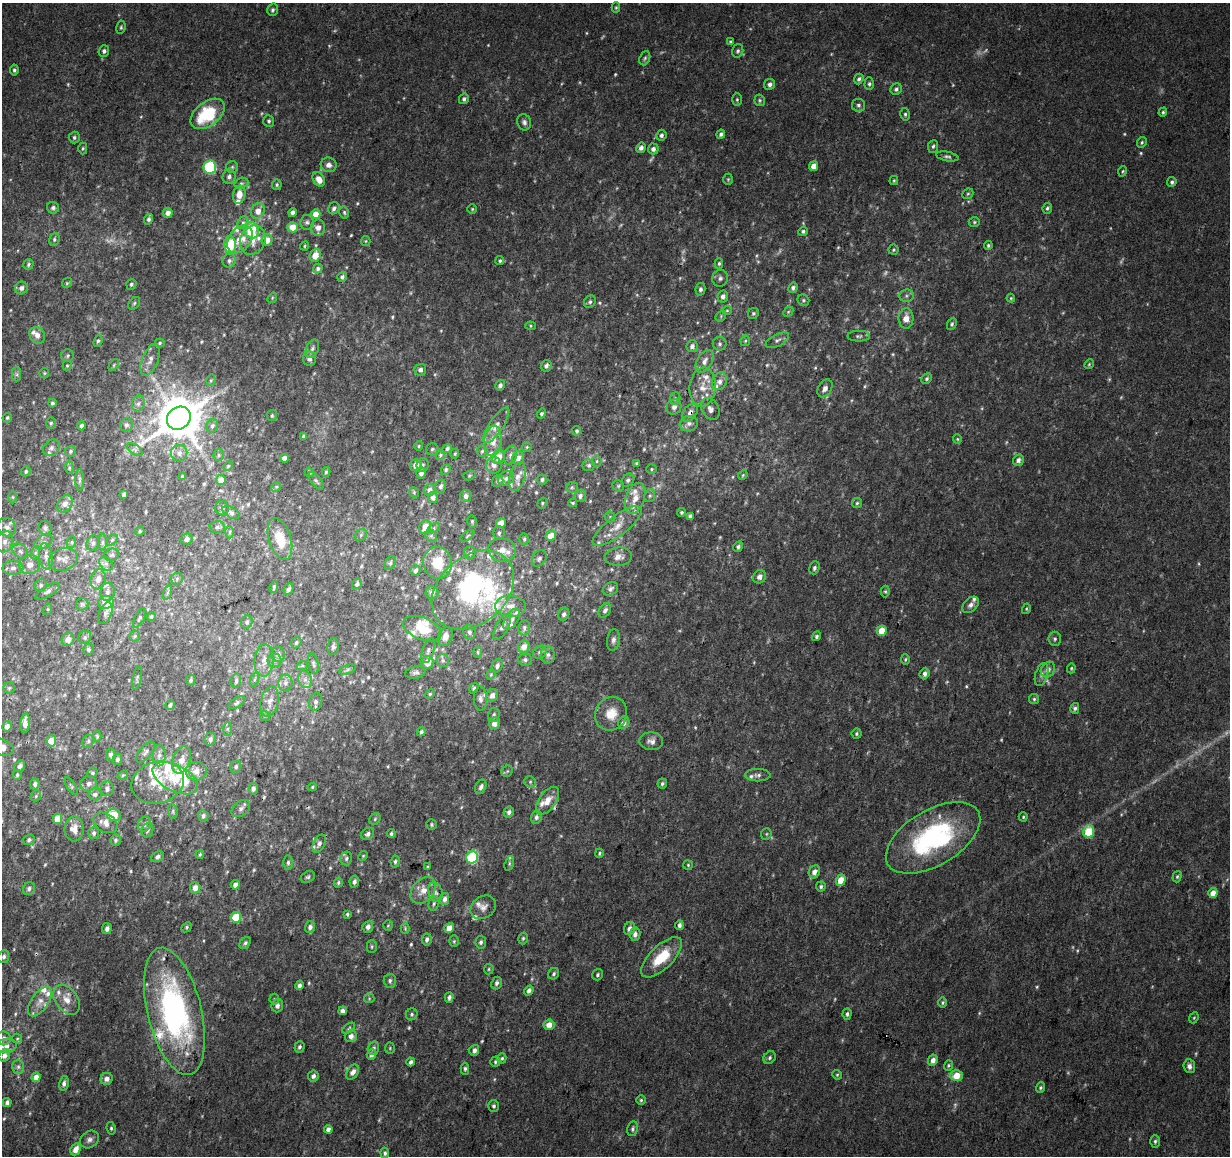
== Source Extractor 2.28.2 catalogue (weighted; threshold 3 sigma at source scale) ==
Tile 7 of 4 x 4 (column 3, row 2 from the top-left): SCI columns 2464-3691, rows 2591-3744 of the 4918 x 5121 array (HDU 1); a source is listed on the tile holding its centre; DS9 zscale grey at full resolution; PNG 1232 x 1158 px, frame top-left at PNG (2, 3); each listed source drawn as its Kron ellipse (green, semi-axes under 4 px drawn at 4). Shown black and unused: <1% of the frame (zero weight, under 3 of 4 exposures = <1% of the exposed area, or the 3 px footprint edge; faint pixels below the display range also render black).
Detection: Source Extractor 2.28.2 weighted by HDU 2 'WHT'; one run over the whole footprint, this tile lists its part. Background 0.0277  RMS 0.0038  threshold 0.0169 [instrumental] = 3 sigma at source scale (4.5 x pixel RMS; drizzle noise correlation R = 1.50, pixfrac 1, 0.0396/0.0396 arcsec/px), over >= 5 px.
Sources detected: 670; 31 too faint to see at this stretch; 1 inside a brighter object's white glare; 3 cosmic-ray / hot-pixel residue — neither listed nor drawn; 55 inside a brighter listed object's ellipse — not listed separately; of the other 580, all 500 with FLUX_AUTO >= 0.453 (the completeness limit of this list) listed and drawn (80 fainter detections not listed), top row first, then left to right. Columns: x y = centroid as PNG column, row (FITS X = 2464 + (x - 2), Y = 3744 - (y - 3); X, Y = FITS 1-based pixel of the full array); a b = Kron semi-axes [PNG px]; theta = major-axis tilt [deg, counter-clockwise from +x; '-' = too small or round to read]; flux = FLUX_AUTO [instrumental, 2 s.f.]
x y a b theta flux
616 7 5 4 - 0.48
273 10 6 5 - 0.93
121 27 7 4 81 0.62
730 42 4 3 - 0.69
104 51 6 5 - 1
738 51 7 5 73 0.89
645 58 7 5 69 0.74
14 70 5 4 - 0.79
859 79 5 4 - 1
770 84 5 5 - 1.4
869 84 6 4 88 0.83
896 89 6 5 - 1.1
464 99 5 5 - 0.9
737 99 6 5 - 0.66
760 100 6 5 - 0.65
858 105 6 6 - 1.1
1163 112 5 4 - 0.62
208 114 19 12 37 23
905 114 6 5 - 0.74
269 121 6 5 - 0.79
524 122 8 7 - 1.3
721 134 4 4 - 1.1
661 135 5 5 - 1.1
74 137 6 5 - 0.79
1142 142 6 4 61 0.66
933 146 6 5 - 0.85
83 148 6 4 89 0.54
641 148 5 4 - 1.4
653 149 5 5 - 1.5
947 156 11 4 -11 1.1
329 165 8 7 - 2.2
814 166 5 4 - 3.3
210 167 7 6 - 32
232 167 6 6 - 0.87
1123 171 5 4 - 0.5
229 177 7 6 - 1.6
319 179 8 5 -60 3.8
728 179 6 5 - 0.55
894 180 4 3 - 0.5
1172 182 5 4 - 0.84
241 183 7 5 19 0.86
277 185 5 4 - 0.66
968 194 6 5 - 0.61
239 195 9 6 80 4.4
53 208 6 6 - 1.2
334 208 6 5 - 1.2
1047 208 5 4 - 0.77
472 209 4 4 - 0.5
258 211 8 6 61 3.5
292 212 4 4 - 1.6
344 212 6 4 -76 0.64
168 213 5 4 - 2
316 214 5 4 - 4.4
148 219 5 4 - 0.93
307 222 7 6 - 1.1
974 222 5 5 - 0.61
243 223 6 5 - 0.84
293 227 5 5 - 5.4
318 228 8 7 - 2.7
251 230 8 7 - 18
803 231 5 4 - 0.73
54 239 7 5 75 0.86
240 239 15 11 52 6.4
253 240 15 12 66 4.7
267 240 6 5 - 3.4
366 241 5 4 - 0.47
230 245 8 6 -86 14
988 245 4 4 - 0.54
304 246 5 4 - 0.51
894 250 5 5 - 0.56
315 255 6 5 - 4.6
229 261 7 6 - 1.3
500 261 4 4 - 0.65
719 263 5 4 - 0.64
28 264 5 5 - 0.75
318 269 5 4 - 0.94
342 277 5 4 - 1.2
720 278 8 7 - 1.3
67 283 5 4 - 0.52
131 284 5 5 - 0.79
21 288 6 6 - 1.7
793 288 5 4 - 1.2
700 289 6 5 - 1.1
723 296 6 5 - 1.5
906 296 7 6 - 1
272 298 5 4 - 0.52
1011 298 4 4 - 0.46
803 300 6 5 - 0.71
590 302 7 5 55 0.9
134 303 7 5 50 0.74
727 310 5 4 - 0.46
788 312 6 4 45 0.61
753 313 6 5 - 0.71
721 316 6 4 51 0.57
906 318 10 7 88 3.6
952 324 6 4 63 0.72
531 326 5 4 - 0.51
37 335 9 7 -54 2.4
859 336 11 5 0 1
777 340 13 6 27 1.4
98 341 6 4 69 0.7
745 341 5 5 - 0.55
160 343 5 4 - 0.63
720 344 7 7 - 0.9
692 346 6 5 - 1.7
312 349 10 6 64 1.4
68 356 6 6 - 0.83
309 358 7 6 - 1.8
150 360 16 8 68 2.6
704 361 12 7 60 2.5
1089 364 5 4 - 0.48
114 365 7 3 54 0.51
67 366 5 4 - 0.51
546 366 6 5 - 1.1
420 370 6 6 - 1.2
44 373 5 5 - 0.45
17 374 7 4 -89 0.81
927 379 6 4 46 0.74
211 380 6 4 77 0.55
719 381 9 7 65 2.2
500 385 6 5 - 1.2
703 387 19 13 85 6.4
825 388 9 6 58 1.8
675 398 6 5 - 0.67
52 403 4 4 - 1
138 404 8 6 74 1.3
674 407 8 7 - 1.6
710 409 12 8 -62 1.9
690 413 10 6 55 2.2
542 414 5 4 - 0.81
272 416 5 5 - 0.68
7 418 5 4 - 0.7
179 418 12 11 - 1600
51 423 5 5 - 0.65
689 424 9 7 15 1.7
126 425 6 6 - 0.98
496 425 21 7 57 3.7
81 426 4 4 - 1.4
212 426 7 5 65 1.1
577 431 4 4 - 0.62
303 436 4 3 - 0.73
957 439 5 4 - 0.47
493 441 15 8 84 5.3
419 446 5 4 - 0.45
527 447 5 4 - 0.48
51 448 9 7 48 1.4
447 448 5 4 - 0.87
432 449 6 6 - 0.8
135 450 9 4 -33 0.74
71 451 6 5 - 0.66
482 451 5 5 - 0.71
179 453 8 8 - 2.1
455 454 5 4 - 0.48
219 455 6 5 - 0.66
440 455 5 4 - 0.51
510 455 10 6 74 1.3
498 457 7 6 - 4.2
284 458 4 4 - 2.1
518 458 7 6 - 2.4
1018 460 6 5 - 1.5
597 461 5 5 - 0.6
637 463 4 4 - 0.64
416 465 6 6 - 3.1
422 465 7 6 - 1.1
494 465 8 7 - 2.1
589 465 6 6 - 0.92
228 466 5 4 - 0.49
69 468 6 4 -85 0.58
651 469 5 5 - 0.57
446 470 5 4 - 0.81
26 471 5 4 - 0.69
309 472 5 4 - 0.59
326 472 5 4 - 0.56
421 473 6 5 - 1.7
743 475 5 4 - 0.55
183 476 3 3 - 0.82
469 476 6 4 18 0.52
517 477 15 7 75 3
506 478 8 7 - 1.5
542 479 5 5 - 0.88
79 480 11 4 90 0.75
221 480 5 5 - 4
628 480 7 5 47 1
316 481 10 5 -52 0.84
498 481 6 5 - 0.82
441 486 7 5 71 1.2
618 486 6 5 - 0.62
276 487 5 4 - 0.49
572 487 6 5 - 0.68
430 490 6 6 - 2.1
414 492 5 4 - 0.52
124 495 4 3 - 0.77
466 496 6 5 - 1.5
580 496 6 5 - 1.5
650 496 6 5 - 0.79
13 497 6 4 -89 0.52
433 497 6 5 - 1.8
635 498 16 9 71 4.1
542 503 5 4 - 0.57
573 503 4 3 - 0.52
857 503 5 5 - 0.63
65 504 9 7 54 1.9
222 508 7 7 - 1.1
682 512 4 4 - 0.6
231 513 9 5 -30 1.2
690 516 4 4 - 0.9
610 517 5 5 - 0.53
472 521 6 4 -77 0.6
501 523 5 4 - 4.6
617 526 30 10 38 6.6
7 527 10 8 -51 2.3
217 527 8 6 -2 0.95
425 527 7 5 64 5.6
45 528 7 6 - 1
434 528 7 4 33 0.67
140 531 5 4 - 0.49
229 532 6 4 89 0.71
499 533 7 5 87 0.88
361 535 6 5 - 0.67
431 536 6 5 - 0.7
467 536 8 4 36 0.6
551 536 5 4 - 6
187 539 6 5 - 1.8
280 539 22 11 -73 8.1
524 539 5 4 - 0.67
112 540 6 4 45 0.54
5 542 11 8 78 2.4
44 542 10 6 32 1.5
72 542 6 4 72 0.53
103 542 8 4 90 0.8
93 543 8 6 65 1.2
738 547 5 4 - 1
502 550 14 11 -7 4.2
20 551 9 6 -44 1.3
35 553 7 4 71 0.79
470 553 6 5 - 0.92
112 555 7 6 - 0.8
46 556 13 6 -81 2.3
618 557 13 9 4 2.8
539 558 9 6 57 1.2
63 559 15 11 19 3.3
390 563 7 5 61 0.82
438 563 16 14 -79 11
106 564 8 6 -53 1.2
30 565 10 9 - 2.8
13 568 10 7 1 1.8
814 568 7 5 69 0.94
415 571 5 5 - 1.1
759 577 7 6 - 2.2
98 579 10 7 79 2.5
177 579 6 6 - 0.78
357 584 5 4 - 1.1
41 585 6 5 - 0.83
274 587 6 3 82 0.73
289 589 6 4 62 1.2
610 589 8 6 31 1.3
473 590 46 33 41 59
48 591 14 5 31 1.4
885 591 6 4 -89 0.57
107 592 9 7 80 1.4
167 593 7 3 71 0.78
432 593 6 6 - 2.3
106 602 8 6 5 5.7
82 604 6 6 - 0.73
971 605 10 6 44 1.6
510 606 15 10 -3 4.2
48 609 5 3 - 0.47
1026 609 5 4 - 0.47
605 610 8 5 56 1.4
105 613 11 6 67 1.2
564 614 7 5 59 1.1
151 617 4 3 - 0.61
139 618 10 4 62 0.85
512 619 12 6 56 1.9
247 622 7 5 66 0.91
502 627 15 6 62 1.8
524 628 7 5 83 0.99
422 629 20 11 -22 8.6
882 631 5 5 - 6.8
470 632 7 6 - 1.2
135 636 6 5 - 0.58
445 636 10 7 69 2.6
816 636 5 4 - 0.79
85 637 7 6 - 0.84
68 639 7 6 - 2.3
1055 639 7 6 - 0.92
613 640 11 6 82 1.6
296 643 6 4 59 0.58
333 646 8 5 81 1.1
524 647 6 5 - 3.3
88 649 5 5 - 0.87
428 651 13 5 73 1.6
478 652 6 4 -89 0.53
540 652 7 6 - 1
278 654 7 6 - 1.6
548 655 8 7 - 1.4
905 659 5 3 - 0.52
264 660 16 9 86 3.7
274 660 7 7 - 1.2
525 660 7 6 - 1
443 661 6 6 - 0.78
427 662 6 6 - 4.4
313 664 10 5 -76 0.87
302 666 6 4 19 0.61
497 666 7 5 68 1.2
1071 668 5 4 - 0.52
348 669 8 4 19 0.71
1048 670 8 6 57 2.1
415 673 10 6 12 1.1
925 673 6 5 - 1.6
491 675 5 4 - 0.45
1042 675 12 6 73 1.4
137 678 12 4 80 0.68
305 679 9 6 -75 1.7
191 680 6 4 77 0.81
254 680 7 3 71 0.54
236 681 7 5 83 1.2
285 683 8 7 - 1.5
9 688 5 5 - 0.62
474 688 5 4 - 0.61
430 694 5 4 - 0.46
492 695 7 5 58 2.2
480 699 12 6 -88 1.5
1034 699 5 5 - 0.67
270 701 15 8 77 3.1
316 702 9 6 77 1.3
237 703 9 4 34 0.84
170 705 5 4 - 0.85
1075 708 5 4 - 0.91
611 714 17 15 60 7.3
494 715 7 5 76 1
265 716 5 5 - 0.46
25 723 10 4 84 2.6
494 723 6 5 - 2.9
624 723 6 5 - 2.1
7 726 5 4 - 2.1
227 729 7 4 89 0.82
421 732 4 4 - 0.83
856 734 5 5 - 0.71
97 736 5 4 - 0.54
210 739 6 5 - 1.5
51 741 6 5 - 6.3
88 741 7 5 49 0.8
651 741 12 9 -3 2.2
2 747 12 7 -22 3.9
145 752 12 6 50 1.2
111 755 6 5 - 1.1
159 755 11 6 87 1.7
117 759 6 5 - 1
182 760 14 8 69 3.6
20 766 6 5 - 1.3
236 767 6 5 - 0.84
196 771 10 9 - 3.3
507 771 6 5 - 0.61
92 773 5 5 - 0.65
17 775 5 4 - 0.66
123 775 6 4 42 0.51
758 775 13 6 0 1.5
175 778 24 13 -27 12
158 782 27 20 14 11
530 782 6 5 - 0.67
35 784 5 5 - 1.2
89 784 8 7 - 1.5
662 784 5 4 - 0.8
71 786 10 3 -58 0.52
312 787 5 4 - 0.5
481 787 7 5 65 1.3
107 789 7 6 - 1.3
253 789 6 4 80 1.3
95 794 6 6 - 0.94
36 796 6 5 - 0.53
547 801 16 8 55 4.5
241 808 10 7 39 1.5
173 811 7 5 -85 0.72
509 812 6 5 - 1.2
114 815 7 6 - 9.8
203 816 6 5 - 1.1
536 817 6 5 - 1.3
1023 817 4 4 - 0.51
57 819 5 5 - 5.1
375 819 6 5 - 0.66
105 823 13 9 -31 2.9
144 824 8 6 64 1.2
432 824 5 5 - 0.7
74 829 12 9 -87 3.7
147 830 7 5 70 1.1
1089 832 6 5 - 17
94 833 6 5 - 1
368 834 7 5 37 1.4
391 834 4 4 - 0.68
766 834 6 5 - 0.61
933 838 52 27 31 59
29 840 6 5 - 0.8
115 840 5 5 - 0.79
319 844 9 5 63 1.5
599 853 4 3 - 0.47
200 854 4 3 - 0.52
363 856 5 4 - 0.47
158 857 7 5 25 1
472 857 6 5 - 38
346 858 7 6 - 0.93
288 862 7 4 90 1
395 862 6 4 81 0.82
509 863 7 4 73 0.62
688 865 5 4 - 0.5
428 867 4 3 - 0.48
814 872 7 5 63 2.4
308 877 7 5 32 0.85
1177 877 6 4 73 0.57
841 880 5 4 - 6.6
354 882 6 4 77 1.3
338 883 5 4 - 0.7
235 885 5 4 - 2.3
821 886 5 5 - 0.73
195 888 5 5 - 3.3
29 889 7 5 57 1.4
423 890 15 10 50 4.6
435 892 10 7 -68 1.5
1213 893 5 4 - 4
445 899 6 4 78 1.6
434 903 7 5 74 0.86
483 907 13 11 36 2.6
347 914 4 3 - 0.65
236 917 5 5 - 14
679 925 5 3 - 1.3
388 926 5 4 - 0.46
187 927 6 4 43 0.59
310 927 6 5 - 1.5
368 927 6 5 - 1.8
405 928 5 4 - 0.47
449 928 5 4 - 3.7
107 929 5 4 - 1.5
630 929 6 5 - 2
635 934 7 5 80 1.7
523 938 6 4 74 0.67
427 939 6 5 - 1.2
454 941 6 5 - 0.55
481 942 6 5 - 1
245 943 7 5 53 0.97
372 946 6 5 - 0.66
4 957 7 5 70 1.2
661 957 26 11 45 13
489 969 5 5 - 0.56
554 974 6 5 - 0.83
598 975 6 5 - 0.81
390 981 7 6 - 1.1
497 983 6 5 - 1.1
299 985 5 4 - 1.4
529 991 5 4 - 1.6
449 997 5 4 - 1.2
369 998 5 5 - 0.46
274 999 5 5 - 0.52
67 1000 16 11 -53 4.2
40 1002 17 8 55 3.5
943 1003 5 4 - 0.63
277 1006 7 5 71 1.5
174 1011 65 27 -76 97
343 1011 4 4 - 1.9
412 1014 6 5 - 0.76
847 1014 6 4 86 0.93
1194 1018 6 4 67 0.52
549 1025 5 5 - 3.9
349 1028 7 3 37 0.51
351 1036 6 6 - 2.1
4 1038 7 6 - 1.2
17 1039 5 4 - 0.53
6 1046 11 7 8 2.4
299 1047 6 5 - 0.97
373 1048 7 5 71 1.1
390 1048 5 5 - 0.56
474 1050 6 5 - 1.3
371 1055 5 4 - 1.4
4 1056 6 5 - 2.1
502 1058 5 4 - 0.56
770 1058 7 5 49 0.85
933 1060 6 4 64 2.3
411 1062 4 3 - 1.3
495 1062 5 5 - 0.68
948 1065 5 4 - 0.59
1189 1066 7 5 -83 1.6
18 1067 7 6 - 1
465 1069 6 4 -89 0.71
353 1072 8 5 55 2.2
837 1075 5 4 - 0.49
956 1075 6 5 - 6.8
313 1076 5 5 - 1.5
36 1077 5 4 - 3.1
107 1079 6 6 - 2.1
64 1083 7 4 78 1.4
1040 1088 5 4 - 0.68
641 1100 5 5 - 0.6
7 1103 4 3 - 1.3
494 1106 6 5 - 0.81
111 1128 6 4 -82 0.76
328 1129 4 4 - 1.7
633 1129 7 5 78 0.89
89 1140 10 8 34 1.7
1155 1141 6 5 - 0.82
76 1149 6 5 - 3.8
385 1153 5 4 - 0.8
Overlapping masked pixels (flux is a lower limit): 4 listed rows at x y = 690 413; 427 662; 1042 675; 174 1011
Isophote crosses this tile's border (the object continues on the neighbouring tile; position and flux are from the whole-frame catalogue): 3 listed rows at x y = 7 418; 2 747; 6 1046